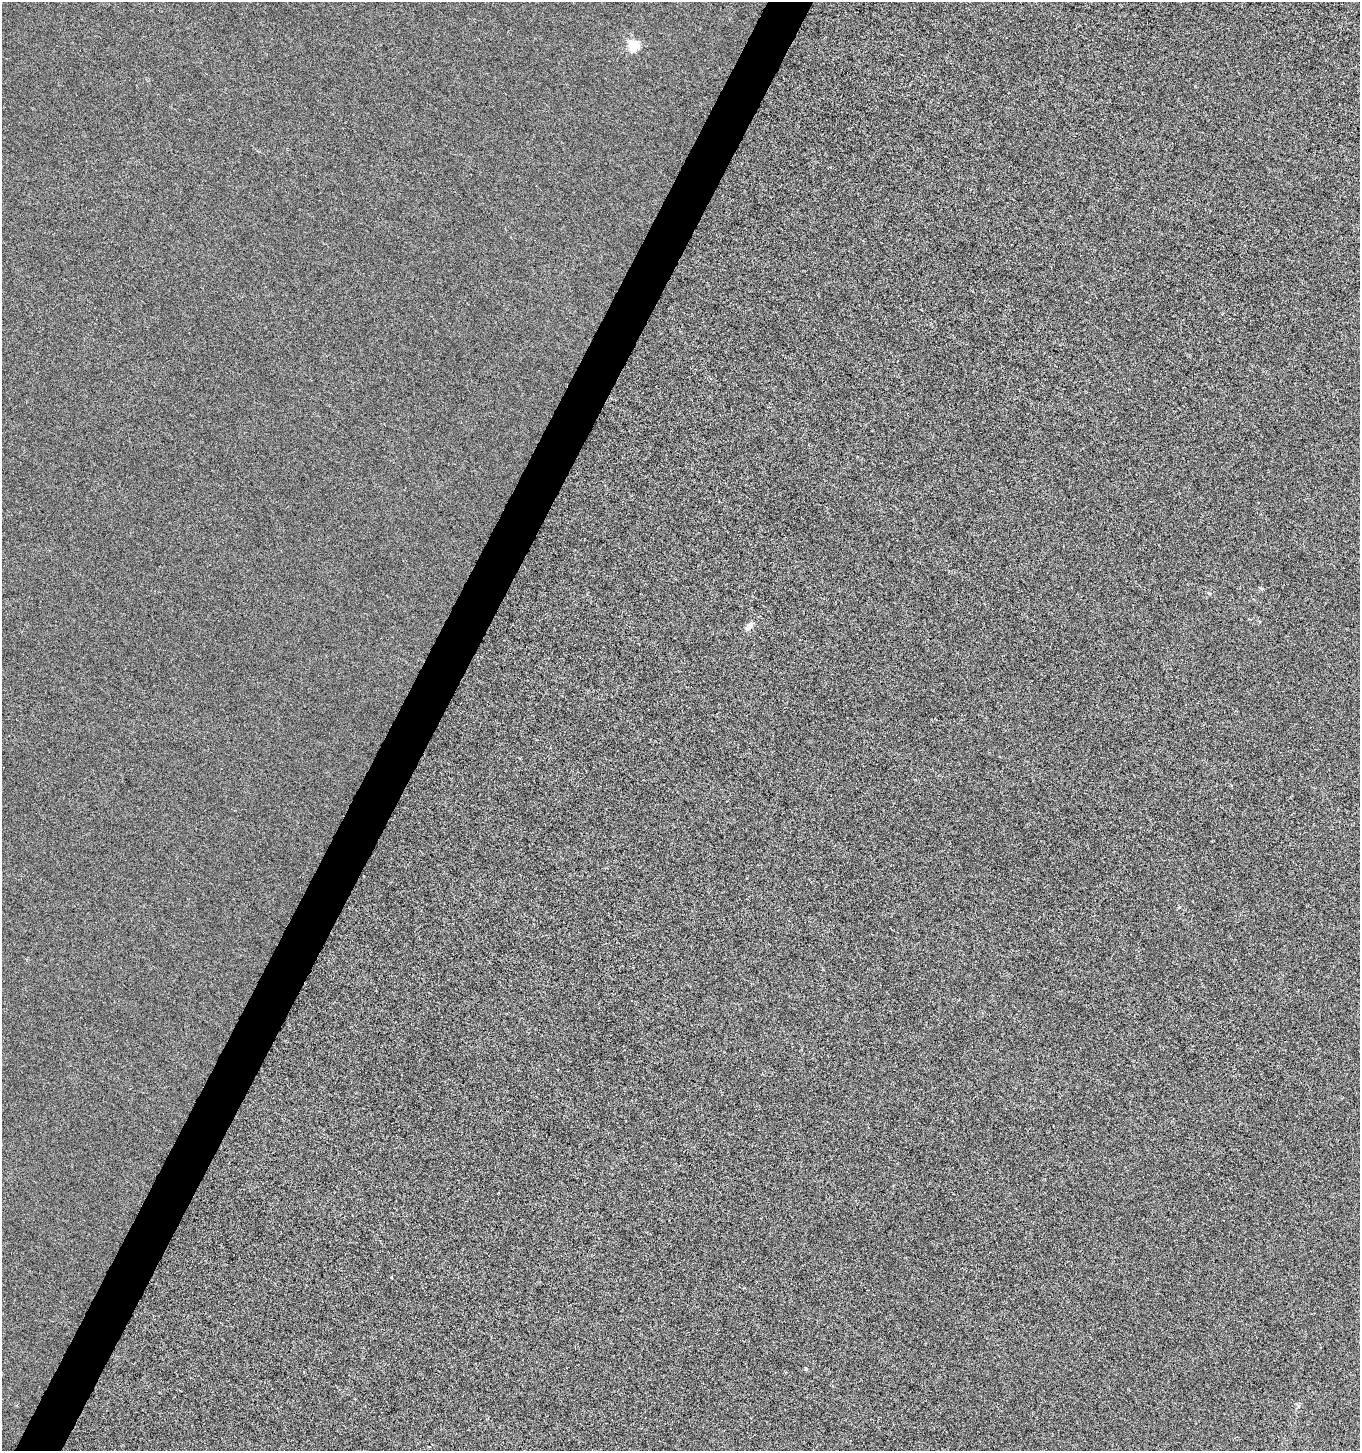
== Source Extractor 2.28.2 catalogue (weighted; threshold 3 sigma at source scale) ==
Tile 7 of 4 x 4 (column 3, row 2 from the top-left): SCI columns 2917-4274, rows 2905-4353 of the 5893 x 5803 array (HDU 1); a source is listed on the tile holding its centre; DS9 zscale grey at full resolution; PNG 1362 x 1453 px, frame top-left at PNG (2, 2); no overlay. Shown black and unused: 3% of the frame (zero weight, under 3 of 6 exposures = <1% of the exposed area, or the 3 px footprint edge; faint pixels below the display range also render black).
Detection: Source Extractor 2.28.2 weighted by HDU 2 'WHT'; one run over the whole footprint, this tile lists its part. Background 1.27e-04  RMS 0.0022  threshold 0.0089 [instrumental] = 3 sigma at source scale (4.09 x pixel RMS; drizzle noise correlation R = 1.36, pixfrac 0.8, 0.0396/0.0396 arcsec/px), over >= 5 px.
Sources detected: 3; all 3 listed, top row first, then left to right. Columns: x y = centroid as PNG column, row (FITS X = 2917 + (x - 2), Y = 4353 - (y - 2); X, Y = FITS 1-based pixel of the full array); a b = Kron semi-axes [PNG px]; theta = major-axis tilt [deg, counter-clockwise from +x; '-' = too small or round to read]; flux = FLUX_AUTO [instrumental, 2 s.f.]
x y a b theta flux
634 46 14 12 -27 3.3
749 626 13 6 50 1.1
806 1368 3 3 - 0.61